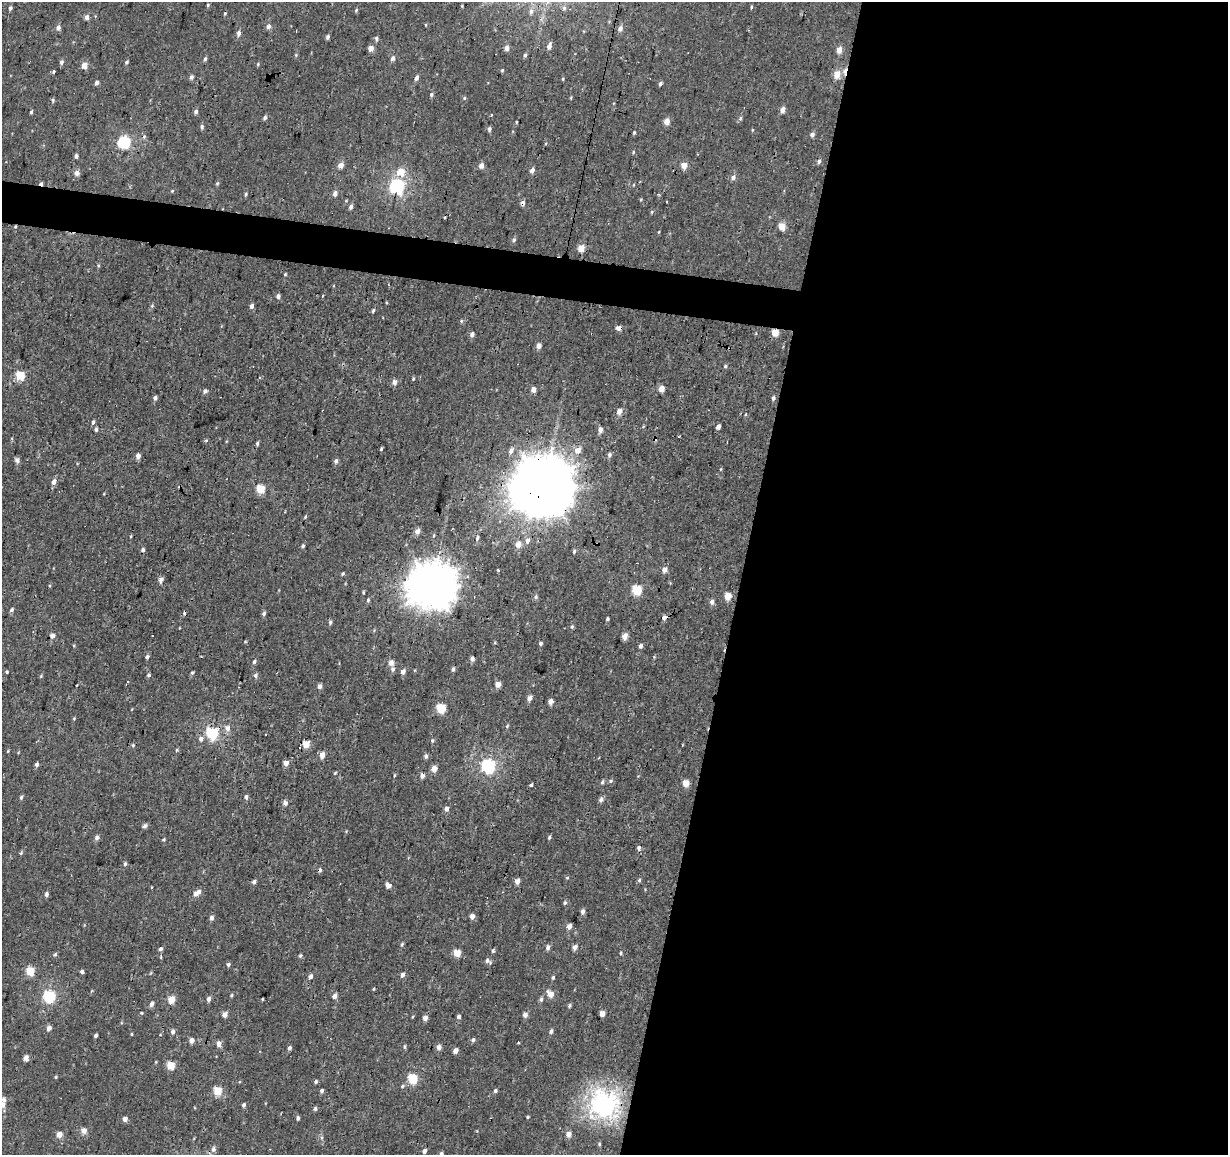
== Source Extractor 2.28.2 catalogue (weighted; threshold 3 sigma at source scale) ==
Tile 12 of 4 x 4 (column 4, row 3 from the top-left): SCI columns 3683-4908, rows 1435-2587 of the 4908 x 5112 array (HDU 1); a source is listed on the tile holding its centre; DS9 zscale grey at full resolution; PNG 1230 x 1157 px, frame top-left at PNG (2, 2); no overlay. Shown black and unused: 42% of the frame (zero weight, under 2 of 3 exposures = <1% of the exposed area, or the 3 px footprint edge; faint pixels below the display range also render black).
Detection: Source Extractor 2.28.2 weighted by HDU 2 'WHT'; one run over the whole footprint, this tile lists its part. Background 0.00309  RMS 0.0034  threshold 0.0154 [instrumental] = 3 sigma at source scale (4.5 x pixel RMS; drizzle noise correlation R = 1.50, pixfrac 1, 0.0396/0.0396 arcsec/px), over >= 5 px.
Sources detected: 283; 1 inside a brighter object's white glare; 14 cosmic-ray / hot-pixel residue — not listed; the other 268 listed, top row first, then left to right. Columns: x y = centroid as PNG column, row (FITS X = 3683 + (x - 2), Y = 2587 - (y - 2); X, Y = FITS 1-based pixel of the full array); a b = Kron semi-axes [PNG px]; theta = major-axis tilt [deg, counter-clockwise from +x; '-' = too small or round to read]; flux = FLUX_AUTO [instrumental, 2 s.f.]
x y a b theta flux
208 5 5 4 - 0.4
10 8 5 4 - 0.69
356 10 5 4 - 0.44
531 11 8 6 85 1.3
87 17 4 4 - 2
268 26 5 5 - 1.3
58 27 5 5 - 1.5
620 28 6 5 - 1.5
239 33 7 4 77 1.1
328 37 5 4 - 0.75
376 38 5 5 - 0.68
549 46 6 4 57 1.5
371 48 4 4 - 2.7
507 48 5 5 - 1.6
839 50 5 4 - 3.2
296 55 4 4 - 0.35
525 55 5 4 - 0.56
205 58 6 4 51 0.63
393 58 5 4 - 1.3
61 62 6 5 - 0.77
126 62 5 4 - 0.49
258 64 5 4 - 0.37
84 65 4 4 - 4.4
502 70 4 4 - 0.4
53 71 4 3 - 1.6
837 74 5 5 - 5.6
191 77 5 4 - 1.1
416 78 5 4 - 1.3
563 79 4 3 - 0.31
97 82 5 4 - 0.94
660 84 5 4 - 0.71
432 94 6 4 64 0.66
464 98 5 3 - 0.4
53 100 7 3 -82 0.43
783 109 6 4 72 1.8
31 112 4 3 - 0.51
196 112 5 4 - 0.89
265 118 5 4 - 0.74
741 118 6 3 68 0.56
666 121 5 4 - 3.1
516 122 4 3 - 0.29
202 127 5 4 - 0.73
489 129 6 4 82 0.77
634 132 4 3 - 0.38
812 134 5 5 - 1.1
144 136 7 3 89 0.51
124 143 6 5 - 46
76 156 4 3 - 1
341 165 5 4 - 2.6
684 165 5 5 - 3.6
481 166 6 5 - 1.5
532 170 5 5 - 1.4
401 172 6 6 - 6.6
77 173 5 5 - 1.9
733 177 6 5 - 1.2
397 187 6 6 - 68
172 191 4 4 - 0.33
335 193 7 5 76 1.3
246 194 5 4 - 0.38
523 203 5 4 - 1.6
351 207 5 4 - 0.89
652 212 5 3 - 0.36
782 226 5 4 - 7
15 227 4 3 - 0.3
514 240 6 5 - 0.67
581 248 5 4 - 6.1
285 274 3 3 - 0.35
278 296 4 4 - 1.1
152 306 6 4 2 0.38
252 306 5 4 - 1.1
373 311 6 4 64 0.5
461 321 5 4 - 0.46
618 328 4 4 - 2.7
775 333 4 4 - 7.4
472 334 6 5 - 1.1
539 346 5 4 - 1.9
725 366 4 4 - 0.49
20 375 5 5 - 15
260 378 3 3 - 0.51
413 379 5 3 - 0.31
394 382 4 4 - 2
661 389 4 4 - 4.5
533 390 4 4 - 2.4
205 391 5 4 - 0.99
155 398 5 4 - 0.91
773 398 5 5 - 0.75
619 411 5 4 - 3.3
93 422 6 4 74 0.66
718 426 5 4 - 1.2
96 429 5 3 - 0.7
600 430 5 4 - 1.8
257 443 5 3 - 0.56
381 449 4 3 - 0.45
577 450 6 5 - 3.3
511 451 7 6 - 1.4
609 455 6 5 - 0.9
138 456 4 4 - 2
17 460 6 5 - 1.1
336 461 6 5 - 0.93
721 469 5 3 - 0.3
54 482 6 5 - 1.6
543 488 19 16 24 2100
261 489 5 5 - 11
305 517 5 3 - 0.34
417 531 5 5 - 2
433 535 4 3 - 0.36
131 536 4 3 - 0.28
477 538 7 4 74 0.87
527 541 7 6 - 1.7
518 545 6 6 - 2.5
303 546 4 4 - 0.55
143 550 5 4 - 0.77
574 551 6 4 75 0.53
498 570 3 3 - 1.8
664 570 5 5 - 2.1
342 574 4 3 - 0.5
161 580 6 4 72 1.6
432 586 16 15 - 810
637 590 5 5 - 17
363 592 5 3 - 0.36
727 596 5 5 - 4.7
536 597 6 5 - 0.63
368 600 6 4 89 0.5
712 602 6 5 - 1.1
12 610 5 5 - 0.73
264 613 5 5 - 0.72
664 618 5 4 - 1.4
608 619 4 3 - 0.6
330 622 5 4 - 0.68
572 627 5 4 - 0.49
152 635 3 2 - 0.48
52 636 4 4 - 1.8
625 636 5 4 - 4.2
540 643 4 3 - 0.84
640 646 5 4 - 1
147 657 6 4 81 0.71
472 659 5 4 - 1.1
254 662 5 4 - 0.67
391 663 5 5 - 2.2
393 669 6 5 - 0.9
453 669 5 4 - 0.73
7 672 4 4 - 0.43
403 672 5 4 - 1.6
192 673 5 3 - 0.49
148 675 5 3 - 0.54
255 675 6 5 - 0.78
127 682 3 2 - 0.3
498 684 4 4 - 2.9
319 686 4 4 - 1.8
529 698 5 4 - 2
550 702 4 4 - 2
441 708 5 5 - 16
74 719 4 4 - 0.32
507 726 5 3 - 0.36
227 728 8 7 - 1.6
212 734 6 6 - 39
201 739 7 6 - 1.2
432 740 5 4 - 0.47
306 744 5 4 - 6.1
133 745 5 4 - 0.41
322 755 4 4 - 3.4
426 756 6 5 - 0.82
286 763 4 4 - 2.5
37 764 5 4 - 0.82
488 766 6 6 - 63
434 769 5 4 - 3.3
335 773 4 4 - 0.38
394 775 4 3 - 0.32
422 776 5 4 - 1.6
611 781 6 4 24 0.55
602 782 6 4 73 0.58
686 783 5 4 - 5.1
531 784 4 3 - 2.6
21 797 5 4 - 0.63
246 797 5 5 - 0.74
601 800 6 5 - 1.1
285 803 5 5 - 1.3
446 809 5 5 - 1.5
145 826 6 5 - 0.78
97 838 5 4 - 1.3
549 838 5 3 - 0.53
164 839 5 3 - 0.36
639 848 6 5 - 0.88
21 853 5 4 - 0.53
125 864 5 4 - 0.62
567 878 5 3 - 0.33
639 880 5 4 - 0.52
517 881 5 4 - 1.9
254 882 5 4 - 0.85
388 886 5 4 - 2.4
197 893 9 5 36 2.5
46 894 6 5 - 0.91
565 903 5 5 - 0.55
583 911 5 4 - 1.2
472 916 4 4 - 2.2
211 918 5 4 - 1.2
569 926 5 4 - 2.2
402 944 6 4 60 0.54
548 947 6 4 88 1.1
575 947 5 4 - 1.7
161 949 4 4 - 0.96
493 951 5 4 - 0.63
457 953 5 4 - 7.1
621 953 5 3 - 0.37
55 954 5 4 - 0.53
300 955 5 4 - 0.49
488 961 10 5 -37 1
228 964 5 4 - 0.74
30 971 5 5 - 9.6
82 972 4 4 - 0.84
402 975 5 4 - 1.4
310 976 5 4 - 1.3
553 978 5 4 - 0.46
374 989 4 3 - 0.3
550 994 6 5 - 4
232 995 5 3 - 0.37
334 996 5 4 - 1.9
49 997 6 6 - 37
209 999 5 4 - 1.2
262 999 3 2 - 0.29
541 999 6 5 - 0.78
171 1000 5 4 - 6.2
151 1004 5 4 - 1.5
569 1006 5 4 - 0.59
142 1013 4 3 - 0.29
225 1014 4 4 - 2.9
602 1014 4 4 - 2.8
525 1015 5 5 - 1.7
412 1017 4 3 - 0.3
459 1017 4 4 - 0.98
425 1018 4 4 - 2
49 1028 5 4 - 1.9
551 1031 7 4 81 0.73
173 1032 5 4 - 1.1
132 1034 4 3 - 0.3
96 1036 4 3 - 0.78
473 1040 6 5 - 0.72
191 1041 4 4 - 2.1
518 1043 4 3 - 0.3
219 1044 5 4 - 2.8
404 1047 5 4 - 0.48
439 1047 5 4 - 2.1
289 1048 5 4 - 0.8
455 1051 4 4 - 2.4
26 1058 5 4 - 2.4
171 1066 5 5 - 9.1
56 1077 4 4 - 0.36
413 1078 5 5 - 20
316 1081 4 4 - 0.64
402 1086 6 4 29 0.55
218 1091 5 5 - 10
322 1091 4 4 - 0.84
495 1091 5 4 - 0.66
4 1100 5 4 - 1.1
603 1104 9 9 - 230
2 1105 5 5 - 2.1
244 1105 5 4 - 0.82
315 1109 5 4 - 0.68
528 1117 5 3 - 0.38
298 1118 4 4 - 0.75
125 1119 4 4 - 1.9
84 1131 5 5 - 2.7
568 1134 5 5 - 2.4
59 1135 4 4 - 3.5
599 1144 4 4 - 0.42
213 1149 8 6 75 1.2
424 1151 5 4 - 1.3
441 1154 5 5 - 1.4
Overlapping masked pixels (flux is a lower limit): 6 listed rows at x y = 523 203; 15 227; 618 328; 775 333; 543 488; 432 586
Isophote crosses this tile's border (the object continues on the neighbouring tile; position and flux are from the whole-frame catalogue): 2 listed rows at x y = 2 1105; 441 1154